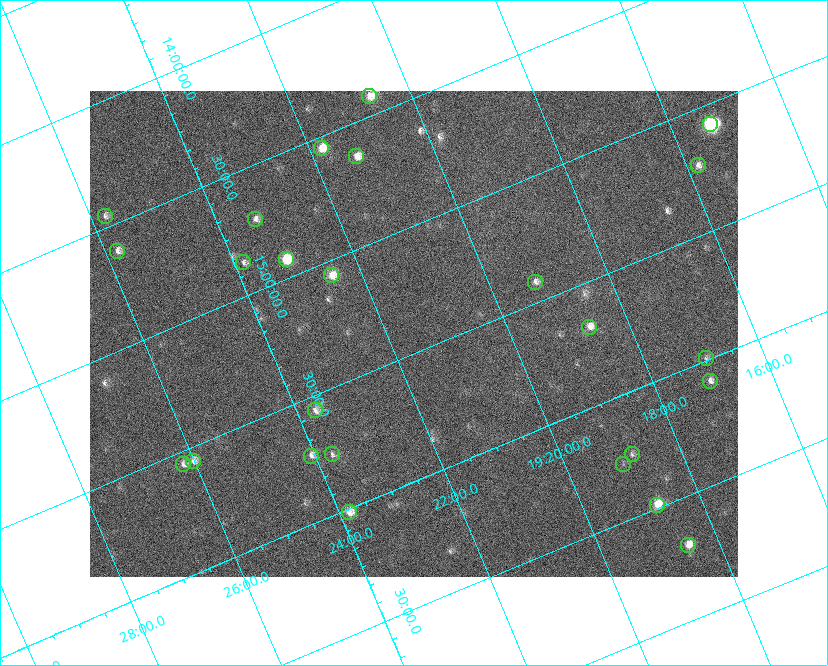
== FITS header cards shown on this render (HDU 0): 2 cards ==
NAXIS1  =                  648 / length of data axis 1
NAXIS2  =                  486 / length of data axis 2

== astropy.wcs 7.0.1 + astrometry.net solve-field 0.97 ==
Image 648 x 486 px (HDU 0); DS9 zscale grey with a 90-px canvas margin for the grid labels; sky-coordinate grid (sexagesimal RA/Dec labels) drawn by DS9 from the SOLVED WCS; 25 Tycho-2 reference stars matched to detected sources circled (green)
Header WCS: none
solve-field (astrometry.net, Tycho-2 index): SOLVED blind (the file carries no WCS)
Solved WCS: RA---TAN-SIP/DEC--TAN-SIP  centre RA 19:21:34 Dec +15:25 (290.39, +15.42 deg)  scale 15.3 arcsec/px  FOV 165.0' x 123.7'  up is -157 deg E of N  parity flipped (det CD > 0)
(file carries no celestial WCS; the grid is the blind solution)
Tycho-2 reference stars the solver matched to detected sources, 25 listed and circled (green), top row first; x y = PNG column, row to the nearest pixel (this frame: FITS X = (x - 90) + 1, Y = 486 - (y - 91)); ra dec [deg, ICRS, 3 dp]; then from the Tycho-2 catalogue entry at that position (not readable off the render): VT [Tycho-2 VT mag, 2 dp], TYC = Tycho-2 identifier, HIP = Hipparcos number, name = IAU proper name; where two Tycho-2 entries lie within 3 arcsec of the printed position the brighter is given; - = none
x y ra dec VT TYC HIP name
369 96 290.170 +14.419 7.86 1054-844-1 95082 -
710 124 288.834 +15.084 5.69 1599-3869-1 94624 -
321 148 290.452 +14.543 7.44 1054-679-1 - -
356 156 290.323 +14.634 7.66 1054-951-1 95132 -
698 165 288.951 +15.222 8.24 1599-3918-1 94665 -
105 216 291.441 +14.452 8.37 1067-789-1 - -
255 219 290.838 +14.713 8.21 1054-205-1 95303 -
117 251 291.451 +14.609 8.24 1067-445-1 95522 -
286 259 290.784 +14.921 6.67 1054-223-1 95287 -
243 262 290.960 +14.864 8.44 1054-411-1 - -
331 275 290.625 +15.059 7.77 1600-2349-1 - -
535 282 289.809 +15.416 8.37 1599-3313-1 94944 -
589 327 289.664 +15.681 7.94 1599-1947-1 94894 -
706 358 289.242 +15.992 8.86 1599-2780-1 - -
710 381 289.265 +16.088 8.20 1599-2332-1 - -
315 410 290.922 +15.560 8.69 1600-1874-1 - -
332 454 290.929 +15.760 8.70 1600-822-1 95334 -
632 454 289.708 +16.250 8.60 1599-1761-1 - -
311 456 291.017 +15.730 8.16 1600-168-1 - -
193 461 291.504 +15.557 8.17 1600-1630-1 95542 -
183 464 291.551 +15.552 8.28 1600-1749-1 95559 -
623 464 289.759 +16.274 9.33 1599-1589-1 - -
657 505 289.688 +16.488 7.07 1599-570-1 94905 -
349 512 290.960 +16.014 7.62 1600-1088-1 95346 -
688 545 289.631 +16.698 7.50 1599-66-1 94884 -